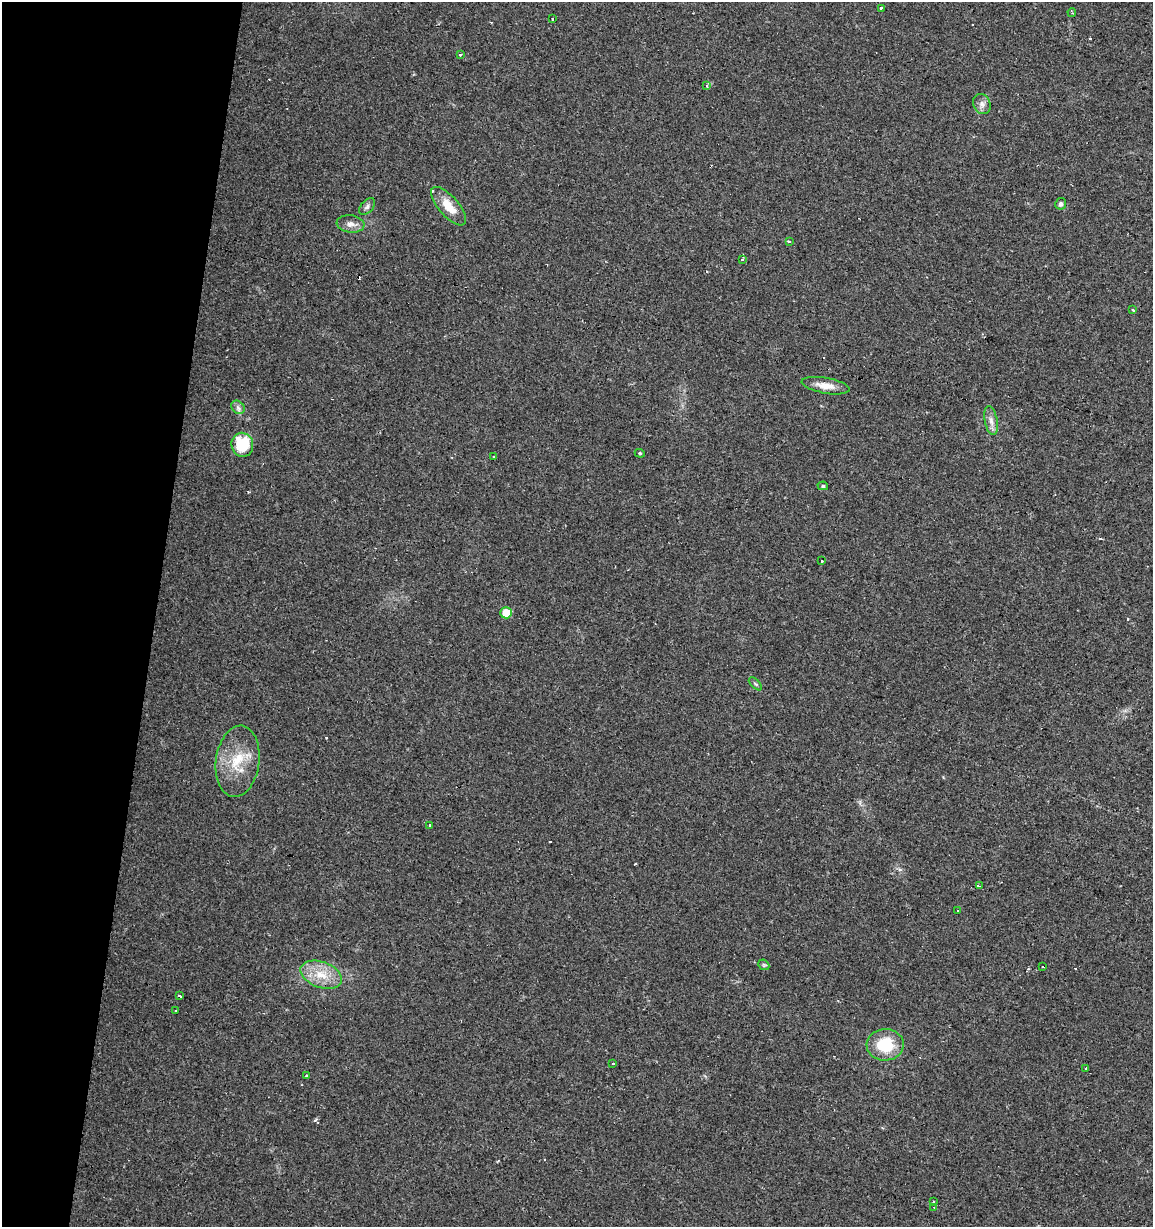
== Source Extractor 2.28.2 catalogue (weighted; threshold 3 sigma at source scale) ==
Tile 9 of 4 x 4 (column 1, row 3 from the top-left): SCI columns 221-1371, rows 1228-2452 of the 5104 x 4901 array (HDU 1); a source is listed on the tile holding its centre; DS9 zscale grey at full resolution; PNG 1155 x 1229 px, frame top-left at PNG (2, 2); each listed source drawn as its Kron ellipse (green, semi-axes under 4 px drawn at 4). Shown black and unused: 13% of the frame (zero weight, under 2 of 3 exposures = <1% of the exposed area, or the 3 px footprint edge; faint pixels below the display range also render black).
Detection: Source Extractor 2.28.2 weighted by HDU 2 'WHT'; one run over the whole footprint, this tile lists its part. Background 0.0295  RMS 0.0034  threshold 0.0154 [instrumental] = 3 sigma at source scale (4.5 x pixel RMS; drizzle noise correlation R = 1.50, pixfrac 1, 0.0396/0.0396 arcsec/px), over >= 5 px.
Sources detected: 55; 16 cosmic-ray / hot-pixel residue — neither listed nor drawn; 1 inside a brighter listed object's ellipse — not listed separately; the other 38 listed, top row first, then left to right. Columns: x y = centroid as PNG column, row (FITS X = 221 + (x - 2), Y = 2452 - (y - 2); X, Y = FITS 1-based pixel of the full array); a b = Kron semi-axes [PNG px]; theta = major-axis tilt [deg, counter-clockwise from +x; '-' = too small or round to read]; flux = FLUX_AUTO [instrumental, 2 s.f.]
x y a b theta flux
881 8 4 3 - 1.2
1072 12 4 2 - 0.49
552 18 3 3 - 2.2
460 54 3 3 - 2.5
707 86 4 3 - 0.54
982 104 10 8 -64 1.7
1061 204 6 5 - 0.88
367 206 10 6 46 0.96
449 206 24 10 -49 5.9
351 224 14 8 -7 2.1
789 241 4 3 - 2
742 259 3 3 - 2.9
1133 310 3 3 - 0.77
826 386 24 8 -10 3.8
238 407 7 6 - 1.1
991 421 14 6 -79 2
242 445 12 11 - 13
640 453 5 4 - 0.42
494 456 3 2 - 0.51
823 486 5 4 - 0.59
821 561 3 3 - 1.1
506 613 6 5 - 7.1
755 684 8 3 -45 0.47
238 761 36 21 82 13
430 825 3 3 - 0.67
979 886 3 3 - 0.46
958 911 3 2 - 0.58
764 965 6 4 -43 0.49
1043 967 3 3 - 0.65
321 975 21 13 -20 7.3
179 996 4 3 - 1.3
176 1011 3 3 - 0.28
885 1045 18 15 2 13
613 1063 3 3 - 1.4
1085 1068 3 3 - 3.2
306 1076 3 3 - 14
933 1202 3 3 - 0.91
934 1207 3 2 - 0.53
Overlapping masked pixels (flux is a lower limit): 1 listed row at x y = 179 996
Unlisted compact peaks at least as high as the median listed source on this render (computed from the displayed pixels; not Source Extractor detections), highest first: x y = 315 1120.